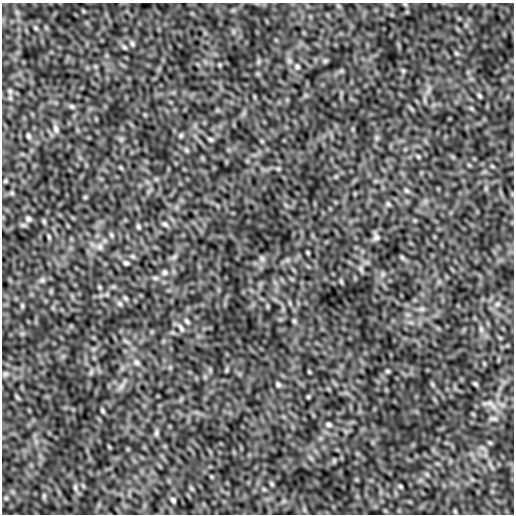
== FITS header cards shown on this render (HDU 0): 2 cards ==
NAXIS1  =                  512
NAXIS2  =                  512

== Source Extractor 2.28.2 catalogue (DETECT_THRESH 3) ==
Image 512 x 512 px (HDU 0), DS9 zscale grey, 1 PNG px = 1 image px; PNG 516 x 516 px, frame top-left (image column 1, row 512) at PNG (2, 3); no overlay
Background 3.17e-05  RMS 6.3e-06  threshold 1.90e-05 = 3 sigma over >= 5 px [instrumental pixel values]
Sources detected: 97; all 97 listed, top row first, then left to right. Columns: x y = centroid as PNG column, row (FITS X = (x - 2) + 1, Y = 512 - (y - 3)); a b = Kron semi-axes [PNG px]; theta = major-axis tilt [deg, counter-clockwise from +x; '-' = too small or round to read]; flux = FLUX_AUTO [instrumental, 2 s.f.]
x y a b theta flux
405 4 5 5 - 5.9e-04
83 11 6 4 -71 4.1e-04
466 25 6 6 - 9.5e-04
36 28 7 4 -28 6.7e-04
132 44 7 6 - 1.0e-03
124 47 7 5 -44 8.7e-04
456 53 7 5 -17 7.4e-04
325 61 7 6 - 7.3e-04
258 62 7 4 71 7.8e-04
220 65 6 4 -90 5.1e-04
297 67 7 6 - 9.5e-04
341 71 7 4 18 7.5e-04
403 71 6 5 - 6.9e-04
429 90 12 4 75 1.4e-03
10 91 8 6 -88 1.1e-03
479 96 6 4 -45 7.5e-04
72 106 9 6 -30 1.1e-03
471 108 6 5 - 6.5e-04
56 129 13 7 -72 2.0e-03
181 135 7 5 74 7.0e-04
28 136 6 4 -67 9.4e-04
377 138 7 6 - 9.3e-04
121 139 6 6 - 8.7e-04
210 139 6 5 - 8.0e-04
186 150 7 5 -46 7.9e-04
418 156 6 4 -63 6.1e-04
469 165 5 5 - 5.0e-04
492 166 6 4 -44 4.9e-04
121 168 7 4 -19 5.7e-04
278 169 7 4 0 6.7e-04
5 181 6 5 - 5.9e-04
406 191 8 5 -39 8.8e-04
12 193 6 6 - 7.1e-04
85 197 6 5 - 5.4e-04
388 204 7 6 - 8.6e-04
28 219 8 6 -28 1.2e-03
44 221 7 5 -70 6.7e-04
165 224 9 6 -26 1.1e-03
138 226 6 5 - 8.6e-04
111 235 7 5 -69 7.7e-04
49 237 7 4 -76 6.8e-04
376 237 10 7 -80 1.6e-03
100 247 10 8 -89 2.3e-03
308 252 3 3 - 5.4e-04
174 257 11 6 39 1.4e-03
402 257 8 5 -54 6.8e-04
262 259 9 7 -59 1.3e-03
287 260 7 4 18 9.9e-04
126 263 6 5 - 9.9e-04
361 269 11 5 -67 9.9e-04
164 272 8 8 - 1.4e-03
383 274 7 4 90 9.0e-04
155 278 9 6 -1 1.3e-03
42 280 9 6 0 1.2e-03
341 281 7 4 -63 6.4e-04
99 287 7 4 -89 5.9e-04
126 298 8 5 -45 8.5e-04
290 303 7 4 -71 7.1e-04
120 304 9 6 -45 1.2e-03
497 304 8 6 16 1.2e-03
22 306 7 5 -71 6.7e-04
268 306 7 4 -90 5.7e-04
422 309 8 6 20 1.1e-03
187 321 10 5 -47 1.1e-03
294 321 6 6 - 7.3e-04
181 328 14 6 -54 1.9e-03
481 329 11 6 -75 1.6e-03
173 333 7 4 -19 8.0e-04
126 341 12 4 -36 1.2e-03
137 362 10 8 -43 1.8e-03
227 370 7 4 89 5.6e-04
387 371 6 4 -15 6.6e-04
91 372 9 5 63 1.1e-03
309 372 5 4 - 4.3e-04
5 374 8 6 15 1.1e-03
278 384 6 4 -46 9.4e-04
432 384 7 4 -71 7.2e-04
475 384 7 4 -36 8.0e-04
121 386 14 6 49 2.2e-03
17 397 9 4 -51 6.8e-04
308 397 5 4 - 5.2e-04
490 404 27 10 -22 4.6e-03
102 411 6 4 -52 7.5e-04
493 418 12 5 -6 1.4e-03
329 424 7 5 -7 9.8e-04
156 433 11 5 86 1.1e-03
490 443 6 5 - 6.2e-04
109 447 7 4 -71 4.4e-04
334 461 6 5 - 5.8e-04
427 474 8 4 -45 7.2e-04
272 484 7 5 -73 6.3e-04
400 486 5 4 - 6.5e-04
75 487 10 5 -77 1.3e-03
191 488 7 4 -71 6.5e-04
44 496 8 5 82 8.0e-04
6 498 6 5 - 6.5e-04
173 500 5 4 - 9.5e-04
At the frame edge (FLAGS 8, measured only in part): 1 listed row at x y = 405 4